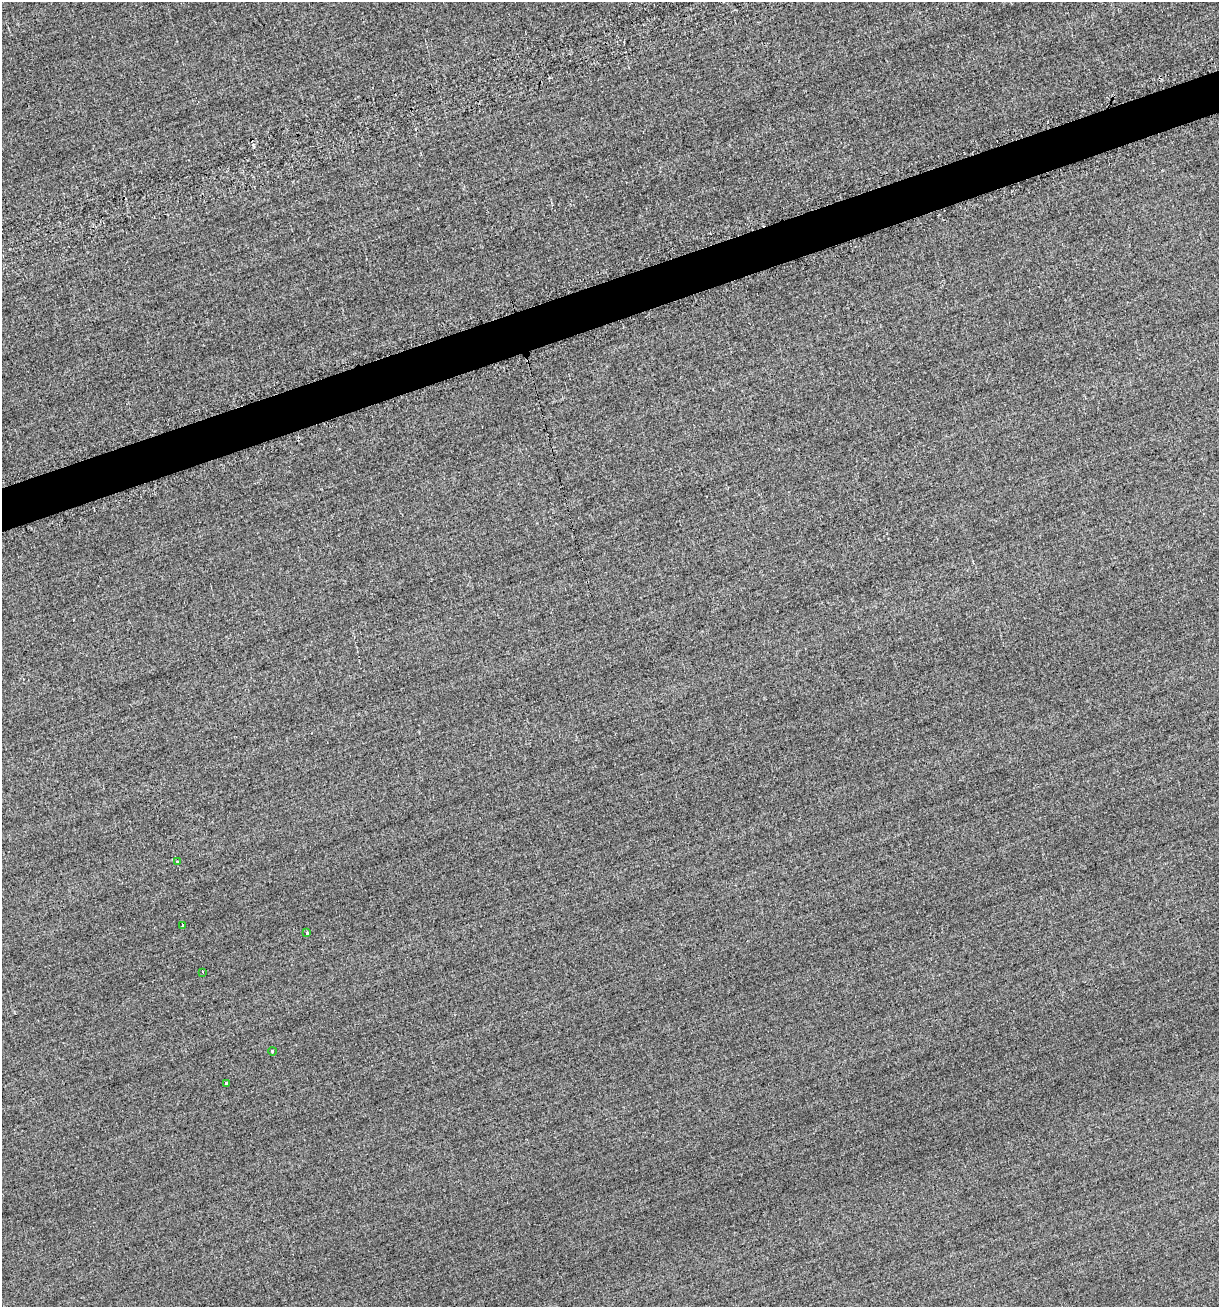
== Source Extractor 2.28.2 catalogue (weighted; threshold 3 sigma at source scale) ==
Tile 10 of 4 x 4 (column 2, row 3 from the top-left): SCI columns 1430-2646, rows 1389-2693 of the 5577 x 5599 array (HDU 1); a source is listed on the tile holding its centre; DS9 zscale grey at full resolution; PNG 1221 x 1309 px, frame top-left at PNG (2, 2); each listed source drawn as its Kron ellipse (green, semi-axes under 4 px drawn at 4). Shown black and unused: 3% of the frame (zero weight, under 2 of 3 exposures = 12% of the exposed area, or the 3 px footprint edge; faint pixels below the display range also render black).
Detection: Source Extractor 2.28.2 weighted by HDU 2 'WHT'; one run over the whole footprint, this tile lists its part. Background -0.476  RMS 3.4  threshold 15.3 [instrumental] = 3 sigma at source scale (4.5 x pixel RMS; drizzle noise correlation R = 1.50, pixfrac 1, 0.05/0.05 arcsec/px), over >= 5 px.
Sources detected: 6; all 6 listed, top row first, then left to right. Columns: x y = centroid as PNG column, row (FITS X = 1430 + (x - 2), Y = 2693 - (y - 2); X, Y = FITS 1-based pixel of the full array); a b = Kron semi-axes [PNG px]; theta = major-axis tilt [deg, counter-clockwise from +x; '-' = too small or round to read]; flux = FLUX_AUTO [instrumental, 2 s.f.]
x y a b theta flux
177 862 3 3 - 1700
183 926 3 3 - 3000
307 932 4 3 - 580
203 972 4 2 - 270
272 1051 4 3 - 250
226 1083 3 3 - 790